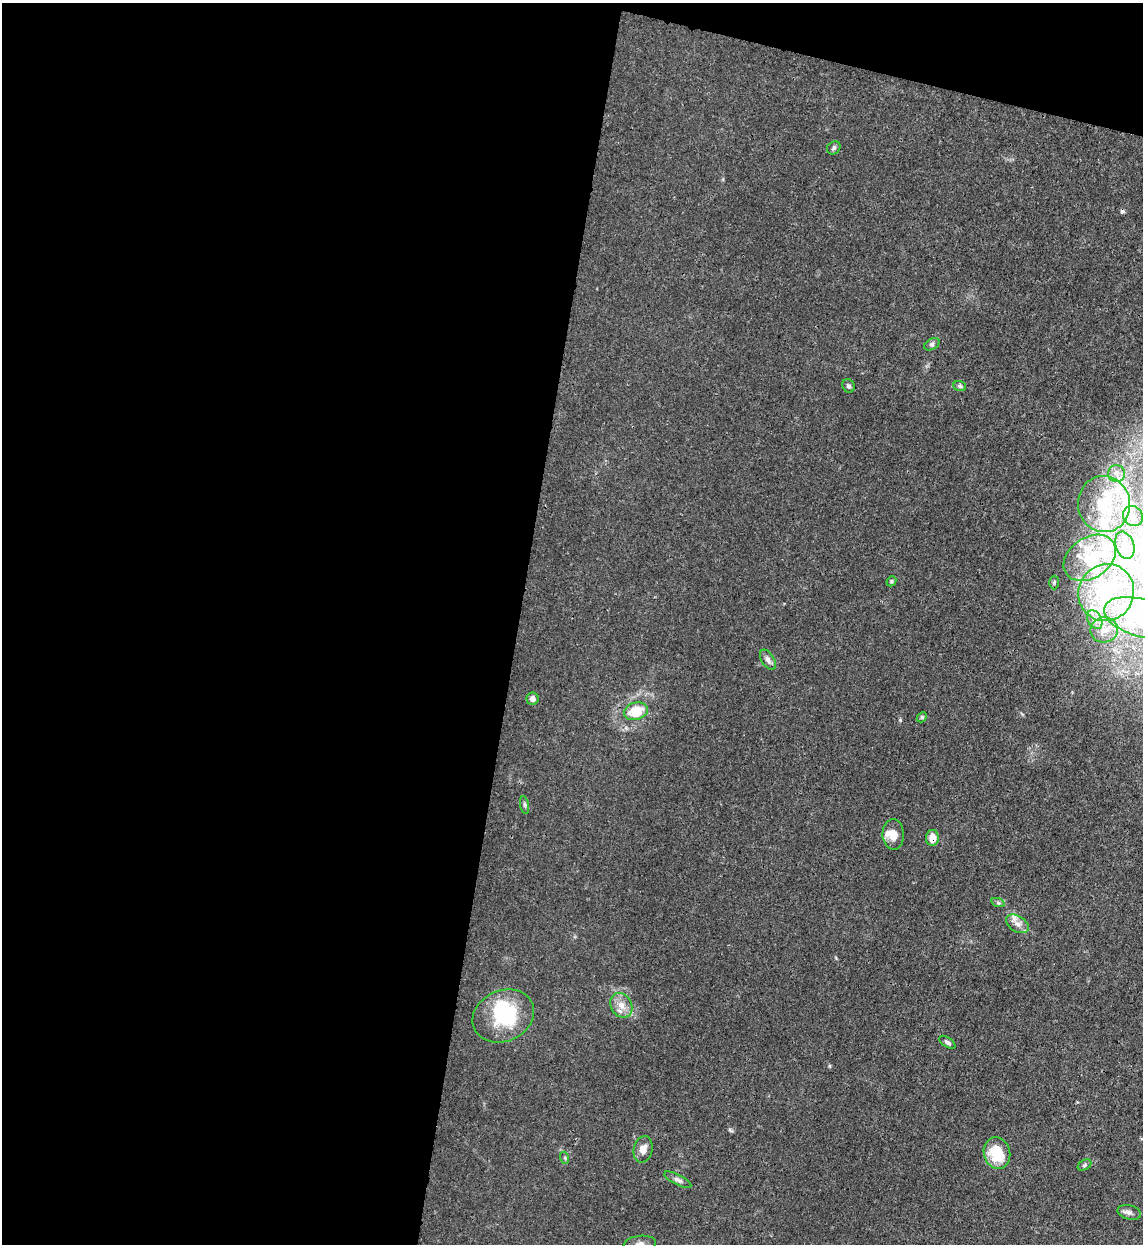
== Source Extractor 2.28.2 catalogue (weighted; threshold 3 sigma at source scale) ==
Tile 1 of 4 x 4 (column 1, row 1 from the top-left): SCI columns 329-1469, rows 3749-4990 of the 5101 x 5011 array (HDU 1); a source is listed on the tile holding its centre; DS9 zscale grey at full resolution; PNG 1145 x 1246 px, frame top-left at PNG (2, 3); each listed source drawn as its Kron ellipse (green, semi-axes under 4 px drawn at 4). Shown black and unused: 48% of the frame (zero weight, under 3 of 4 exposures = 7% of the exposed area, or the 3 px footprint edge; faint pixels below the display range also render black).
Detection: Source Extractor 2.28.2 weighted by HDU 2 'WHT'; one run over the whole footprint, this tile lists its part. Background 0.0171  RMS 0.0027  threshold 0.0122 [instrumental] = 3 sigma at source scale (4.5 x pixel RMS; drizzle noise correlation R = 1.50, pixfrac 1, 0.05/0.05 arcsec/px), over >= 5 px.
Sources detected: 48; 3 inside a brighter object's white glare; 1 cosmic-ray / hot-pixel residue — neither listed nor drawn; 10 inside a brighter listed object's ellipse — not listed separately; the other 34 listed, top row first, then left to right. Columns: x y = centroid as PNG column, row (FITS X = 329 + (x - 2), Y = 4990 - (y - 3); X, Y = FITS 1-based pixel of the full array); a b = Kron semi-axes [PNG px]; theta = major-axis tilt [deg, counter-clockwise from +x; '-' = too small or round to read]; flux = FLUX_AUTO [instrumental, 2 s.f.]
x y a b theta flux
834 148 7 6 - 0.61
932 344 8 5 30 0.63
848 386 7 6 - 0.71
960 386 6 5 - 0.48
1116 474 8 8 - 1.7
1104 504 28 26 -83 15
1133 516 10 9 - 1.9
1125 545 14 9 -71 2.6
1090 558 28 20 34 10
891 581 5 4 - 0.38
1054 583 7 5 89 0.47
1106 592 29 27 57 18
1141 618 38 19 -16 18
1095 620 10 7 -60 1.5
1104 630 14 12 13 3.6
768 660 11 6 -57 1.2
533 699 6 6 - 1.1
636 711 12 8 16 6.8
922 717 6 4 46 0.36
524 805 9 3 -79 0.48
893 834 15 10 -87 3
932 838 8 6 89 2.8
998 903 7 4 -19 0.44
1017 924 12 8 -31 1.6
621 1005 13 10 -58 2.7
503 1016 32 25 24 18
947 1042 9 4 -34 0.71
643 1149 13 9 78 2.2
997 1153 16 13 -74 8.9
565 1158 6 4 -72 0.42
1085 1165 7 5 28 0.48
678 1180 15 5 -27 1
1129 1212 12 7 -15 1.1
640 1244 16 8 6 1.6
Overlapping masked pixels (flux is a lower limit): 1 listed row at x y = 932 838
Isophote crosses this tile's border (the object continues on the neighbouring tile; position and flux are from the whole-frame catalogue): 2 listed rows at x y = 1141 618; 640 1244